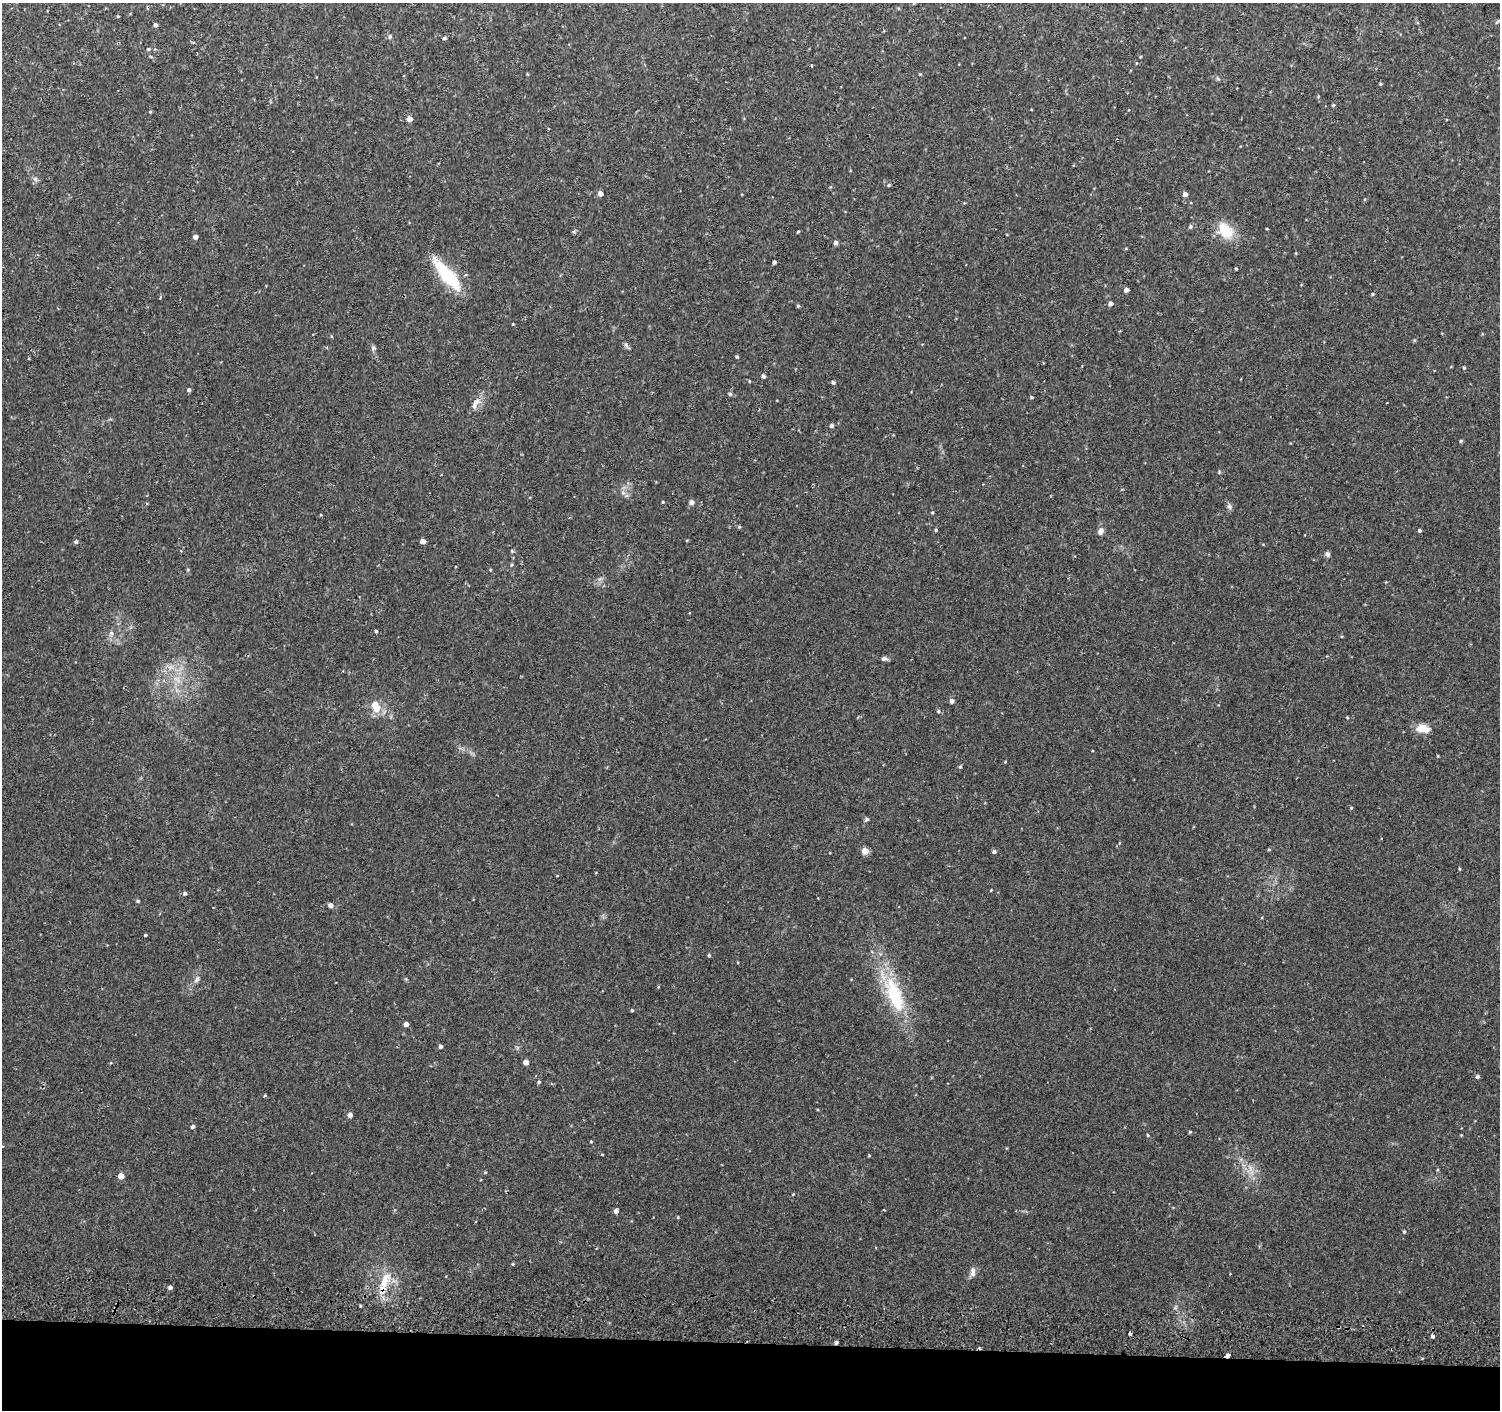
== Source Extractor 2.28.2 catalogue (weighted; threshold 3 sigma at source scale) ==
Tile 8 of 3 x 3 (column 2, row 3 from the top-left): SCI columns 1502-2999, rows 276-1683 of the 4511 x 4830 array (HDU 1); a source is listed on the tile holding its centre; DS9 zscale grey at full resolution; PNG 1502 x 1412 px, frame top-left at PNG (2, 3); no overlay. Shown black and unused: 5% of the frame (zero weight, under 2 of 3 exposures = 3% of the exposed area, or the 3 px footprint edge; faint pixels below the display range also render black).
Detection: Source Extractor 2.28.2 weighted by HDU 2 'WHT'; one run over the whole footprint, this tile lists its part. Background 0.0346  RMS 0.0057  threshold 0.0258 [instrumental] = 3 sigma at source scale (4.5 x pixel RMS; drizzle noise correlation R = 1.50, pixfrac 1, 0.0396/0.0396 arcsec/px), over >= 5 px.
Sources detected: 106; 1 cosmic-ray / hot-pixel residue — not listed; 1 inside a brighter listed object's ellipse — not listed separately; the other 104 listed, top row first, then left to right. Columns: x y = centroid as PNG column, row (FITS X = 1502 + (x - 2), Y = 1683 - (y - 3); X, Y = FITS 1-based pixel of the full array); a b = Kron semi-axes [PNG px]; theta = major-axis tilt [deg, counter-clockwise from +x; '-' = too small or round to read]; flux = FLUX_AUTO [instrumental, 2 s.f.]
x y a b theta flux
148 7 5 3 - 0.53
118 16 4 3 - 0.46
1497 22 8 3 45 0.72
155 25 4 4 - 1.6
390 36 5 5 - 1.2
444 38 4 4 - 1
148 49 5 4 - 0.73
1136 63 4 3 - 0.38
1380 84 4 3 - 0.53
1333 105 4 4 - 0.64
150 112 4 4 - 0.55
409 119 4 4 - 4.1
35 179 7 5 -44 1.3
889 185 4 4 - 0.61
600 193 5 4 - 3.1
1185 194 4 4 - 2.6
1191 226 5 5 - 1.1
798 231 4 3 - 0.51
1225 231 23 15 -47 14
195 237 4 4 - 2.4
836 243 4 4 - 2
774 262 4 3 - 1.2
1236 269 3 2 - 0.64
447 275 44 12 -50 28
1126 290 4 4 - 2.3
1372 294 4 3 - 0.69
1110 304 4 4 - 2.3
798 306 4 4 - 0.6
513 324 3 3 - 0.44
627 346 14 3 -50 1.2
373 348 7 4 72 0.97
737 356 3 3 - 0.77
1464 368 4 3 - 0.67
763 376 5 4 - 1
833 382 4 4 - 0.98
189 390 4 4 - 1.1
730 394 5 5 - 1.1
1031 397 3 3 - 0.65
474 406 11 6 75 2.6
831 425 4 4 - 1.3
1461 441 4 4 - 0.82
623 493 6 4 -19 1.1
663 502 3 3 - 0.54
691 502 5 5 - 2.4
1229 506 7 6 - 1.4
932 512 4 3 - 0.52
739 527 5 4 - 0.66
936 530 4 4 - 0.69
1101 531 10 7 70 2.5
1419 531 4 4 - 0.84
687 540 4 3 - 0.46
423 541 4 4 - 3.5
76 542 5 4 - 1.1
1327 554 6 5 - 1.7
511 565 5 3 - 0.53
490 570 4 3 - 0.43
376 631 4 4 - 0.82
111 633 7 5 45 1.4
884 659 8 6 4 1.5
952 701 4 4 - 2.3
377 708 14 9 51 5.5
938 711 5 4 - 0.86
1347 717 4 3 - 0.5
1423 728 16 9 -6 6.7
960 766 5 4 - 0.72
1351 808 4 3 - 0.49
867 819 5 4 - 1
865 851 5 4 - 7.7
994 851 4 4 - 1.6
1459 869 5 3 - 0.51
991 890 3 2 - 0.4
185 893 4 4 - 1.1
138 901 4 4 - 0.69
330 905 5 5 - 2.4
145 935 3 3 - 0.64
709 955 4 3 - 0.73
197 979 11 6 66 1.9
894 993 46 20 -63 34
632 1010 4 4 - 0.66
406 1024 4 4 - 2.8
440 1046 4 4 - 1.4
526 1062 4 4 - 3.8
1477 1077 5 4 - 1.1
539 1082 5 4 - 0.73
265 1095 4 3 - 0.46
350 1115 5 5 - 2.5
192 1127 5 4 - 1.1
1190 1132 4 3 - 0.58
1148 1135 4 3 - 0.59
591 1141 3 3 - 0.53
869 1155 3 3 - 0.47
121 1176 4 4 - 5.7
884 1210 3 2 - 0.38
616 1211 5 5 - 1.8
678 1217 4 4 - 0.48
1404 1232 4 4 - 0.67
513 1264 5 3 - 0.5
973 1272 12 6 88 2.7
384 1283 37 10 70 12
170 1287 5 4 - 1.4
1130 1333 4 3 - 3.3
1432 1336 4 4 - 1.2
836 1343 5 4 - 0.89
1227 1355 3 3 - 43
Overlapping masked pixels (flux is a lower limit): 4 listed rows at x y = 148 7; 384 1283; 836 1343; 1227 1355